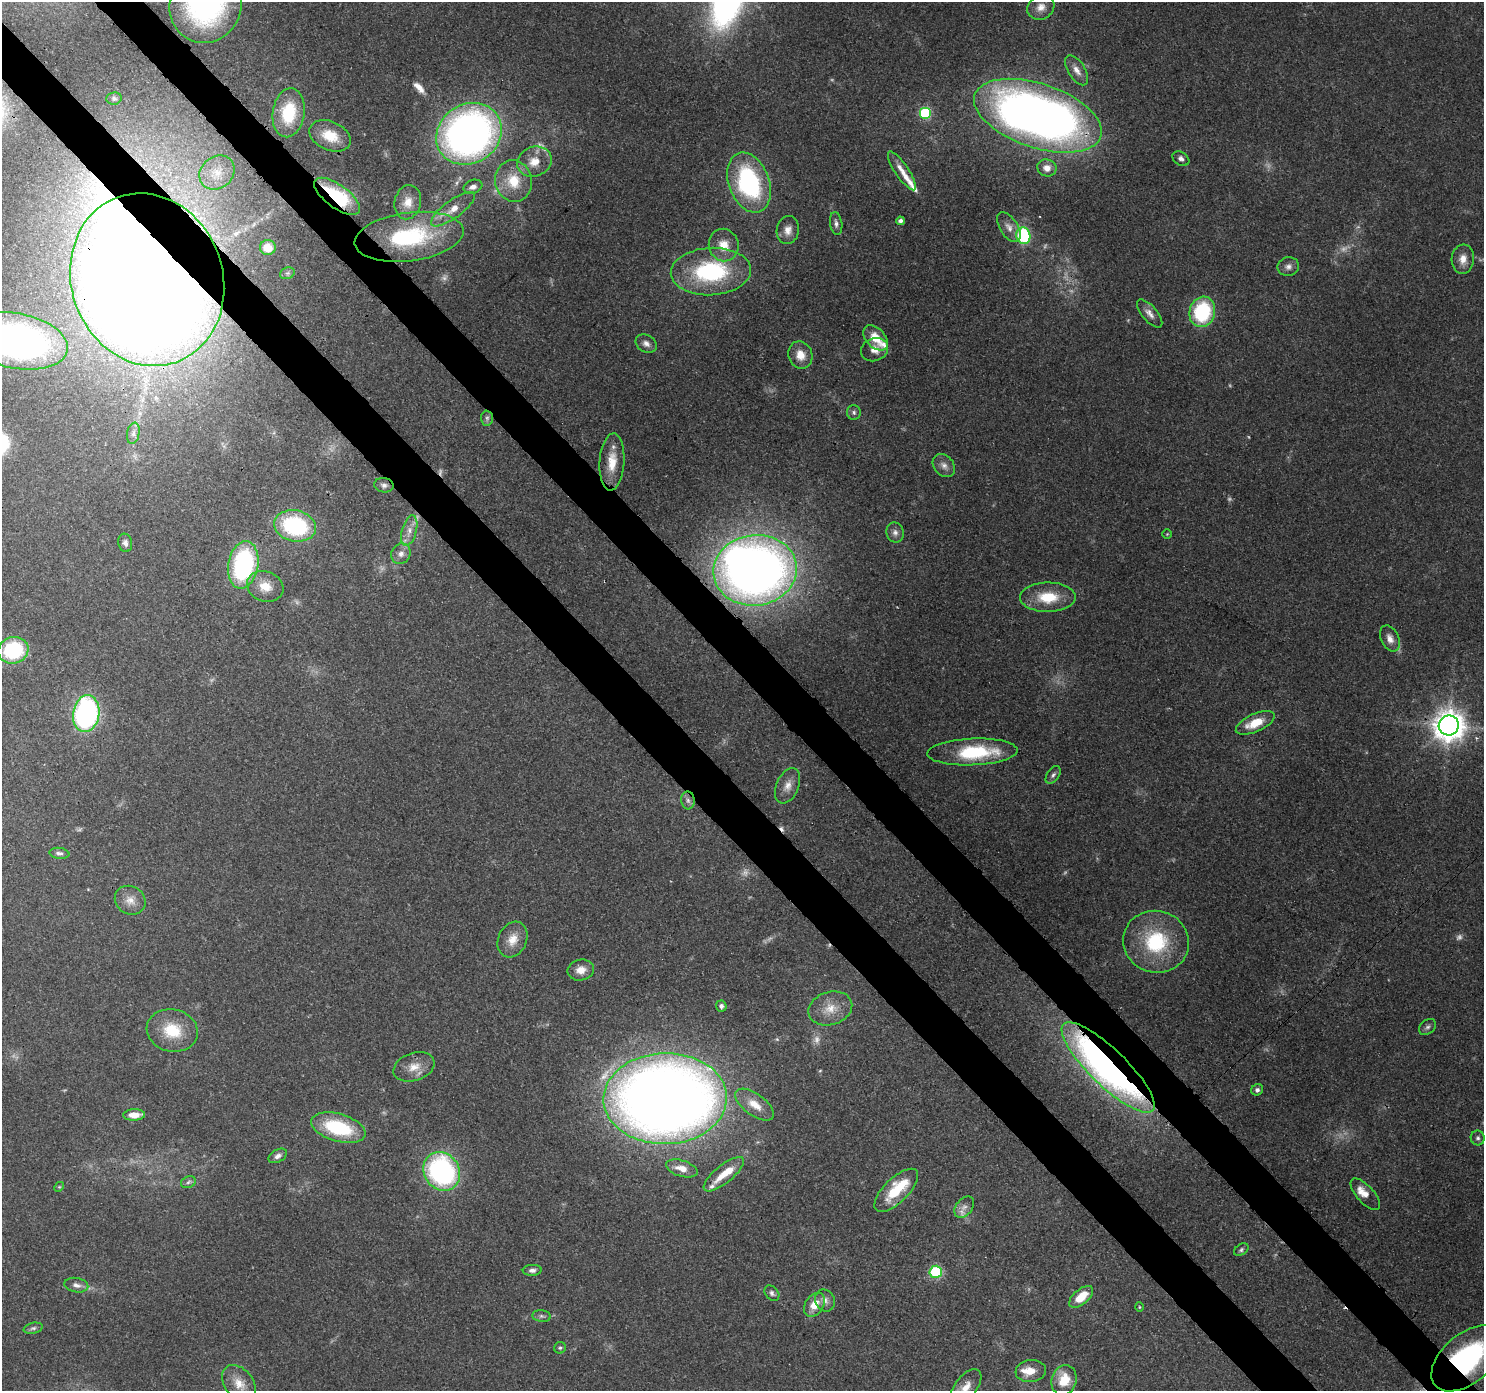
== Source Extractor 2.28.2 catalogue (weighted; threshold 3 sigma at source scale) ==
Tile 11 of 4 x 4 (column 3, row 3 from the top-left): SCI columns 3055-4536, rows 1615-3003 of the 6116 x 6073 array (HDU 1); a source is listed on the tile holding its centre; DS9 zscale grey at full resolution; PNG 1486 x 1393 px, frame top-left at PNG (2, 2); each listed source drawn as its Kron ellipse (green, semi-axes under 4 px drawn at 4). Shown black and unused: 7% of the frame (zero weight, under 3 of 4 exposures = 8% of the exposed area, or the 3 px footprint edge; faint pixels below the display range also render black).
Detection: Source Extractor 2.28.2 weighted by HDU 2 'WHT'; one run over the whole footprint, this tile lists its part. Background 0.122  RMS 0.0045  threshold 0.0201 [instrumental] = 3 sigma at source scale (4.5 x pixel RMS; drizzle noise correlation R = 1.50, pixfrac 1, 0.0396/0.0396 arcsec/px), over >= 5 px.
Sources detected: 143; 19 too faint to see at this stretch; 3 inside a brighter object's white glare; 2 cosmic-ray / hot-pixel residue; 1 long thin detection or spike segment (spike, bleed or trail) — neither listed nor drawn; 10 inside a brighter listed object's ellipse — not listed separately; the other 108 listed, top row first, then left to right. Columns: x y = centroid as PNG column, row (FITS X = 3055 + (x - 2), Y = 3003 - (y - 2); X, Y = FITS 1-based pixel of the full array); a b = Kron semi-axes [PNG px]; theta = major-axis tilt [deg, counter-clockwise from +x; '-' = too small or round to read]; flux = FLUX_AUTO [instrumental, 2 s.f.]
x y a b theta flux
206 5 38 35 68 91
1041 7 14 12 28 4.4
1077 70 17 8 -57 3.8
114 98 7 6 - 1.1
289 113 24 16 82 22
925 113 6 6 - 42
1038 116 66 32 -19 420
469 134 34 29 33 260
330 136 22 14 -24 10
1181 159 9 6 -32 1.7
534 162 18 14 20 8
1047 168 9 8 - 3.9
902 171 23 6 -56 4.7
217 173 19 16 39 8.8
514 181 21 18 -77 13
749 183 31 20 -69 66
473 187 9 6 18 2.6
337 196 27 11 -36 33
408 202 17 13 77 5.8
453 209 26 9 36 6.6
900 221 4 4 - 1.9
836 223 11 6 -81 1.7
1009 227 17 9 -57 3.7
788 230 14 11 79 4.1
1023 236 8 7 - 36
409 237 55 24 7 47
724 245 16 15 - 7.5
268 247 8 7 - 4
1463 259 15 11 84 4.9
1288 267 11 9 9 2.3
711 271 40 24 3 51
287 273 7 5 19 1.1
147 280 88 75 -70 1400
1202 312 15 13 75 38
1150 313 17 7 -49 3.1
876 338 15 9 -45 8.6
16 341 53 27 -11 200
646 344 11 8 -32 2.4
874 350 14 11 22 4.5
800 355 14 12 -70 6.2
854 412 7 7 - 1.2
487 418 7 6 - 1.2
133 433 11 6 79 2
612 462 28 12 86 9.9
944 465 13 10 -48 3
384 485 10 7 -10 1.8
295 526 21 15 -12 51
409 531 16 7 75 3.8
895 533 10 8 -69 2.2
1167 534 4 4 - 0.49
125 543 9 7 -79 1.9
401 554 10 9 - 2.8
243 565 24 15 80 68
755 570 42 35 6 430
265 586 19 15 -21 8.3
1048 597 28 14 1 15
1390 639 14 9 -65 3.4
13 650 15 13 17 34
86 714 18 13 81 100
1255 723 21 9 24 10
1449 725 10 10 - 770
972 752 45 13 2 30
1053 775 10 6 54 1.5
788 786 19 11 67 4.8
688 800 9 6 -86 1.7
59 853 10 5 -9 1.5
130 900 16 14 -32 5.2
513 940 18 14 65 6.8
1156 942 33 31 -17 36
581 970 13 10 12 4.5
721 1006 5 5 - 1.6
830 1008 22 16 18 8.9
1427 1027 9 7 38 1.4
172 1030 26 21 -13 16
414 1067 21 13 19 6.7
1108 1067 62 18 -44 240
1257 1090 6 5 - 1.4
665 1099 62 45 1 770
755 1105 23 10 -36 7.9
134 1115 11 5 2 6.5
338 1128 28 13 -16 31
1478 1138 7 7 - 1.3
278 1156 10 6 30 1.8
682 1168 16 8 -16 5
442 1171 20 17 -57 89
724 1174 25 9 39 8.4
188 1182 8 5 23 1.1
59 1187 5 4 - 0.51
896 1190 28 12 45 19
1365 1194 20 8 -48 4.5
964 1207 12 8 51 2.6
1241 1250 8 5 35 1
532 1270 9 5 3 1.7
936 1272 6 6 - 39
76 1285 12 7 -11 2.4
772 1293 9 6 -49 1.4
1081 1297 14 7 40 9.5
825 1300 11 9 -67 2.6
814 1305 13 9 57 7.1
1139 1307 4 4 - 0.47
542 1316 9 6 -7 1.2
33 1328 10 5 12 1.2
560 1348 6 5 - 0.88
1467 1358 42 24 40 82
1031 1371 15 11 7 5.7
1064 1380 15 12 74 12
239 1384 21 14 -52 7.2
966 1387 20 11 52 6.2
Overlapping masked pixels (flux is a lower limit): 8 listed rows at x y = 1038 116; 469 134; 337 196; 147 280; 755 570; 1108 1067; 896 1190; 1467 1358
Isophote crosses this tile's border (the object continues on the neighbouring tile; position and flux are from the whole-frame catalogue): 5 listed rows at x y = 206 5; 1038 116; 16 341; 1467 1358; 966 1387